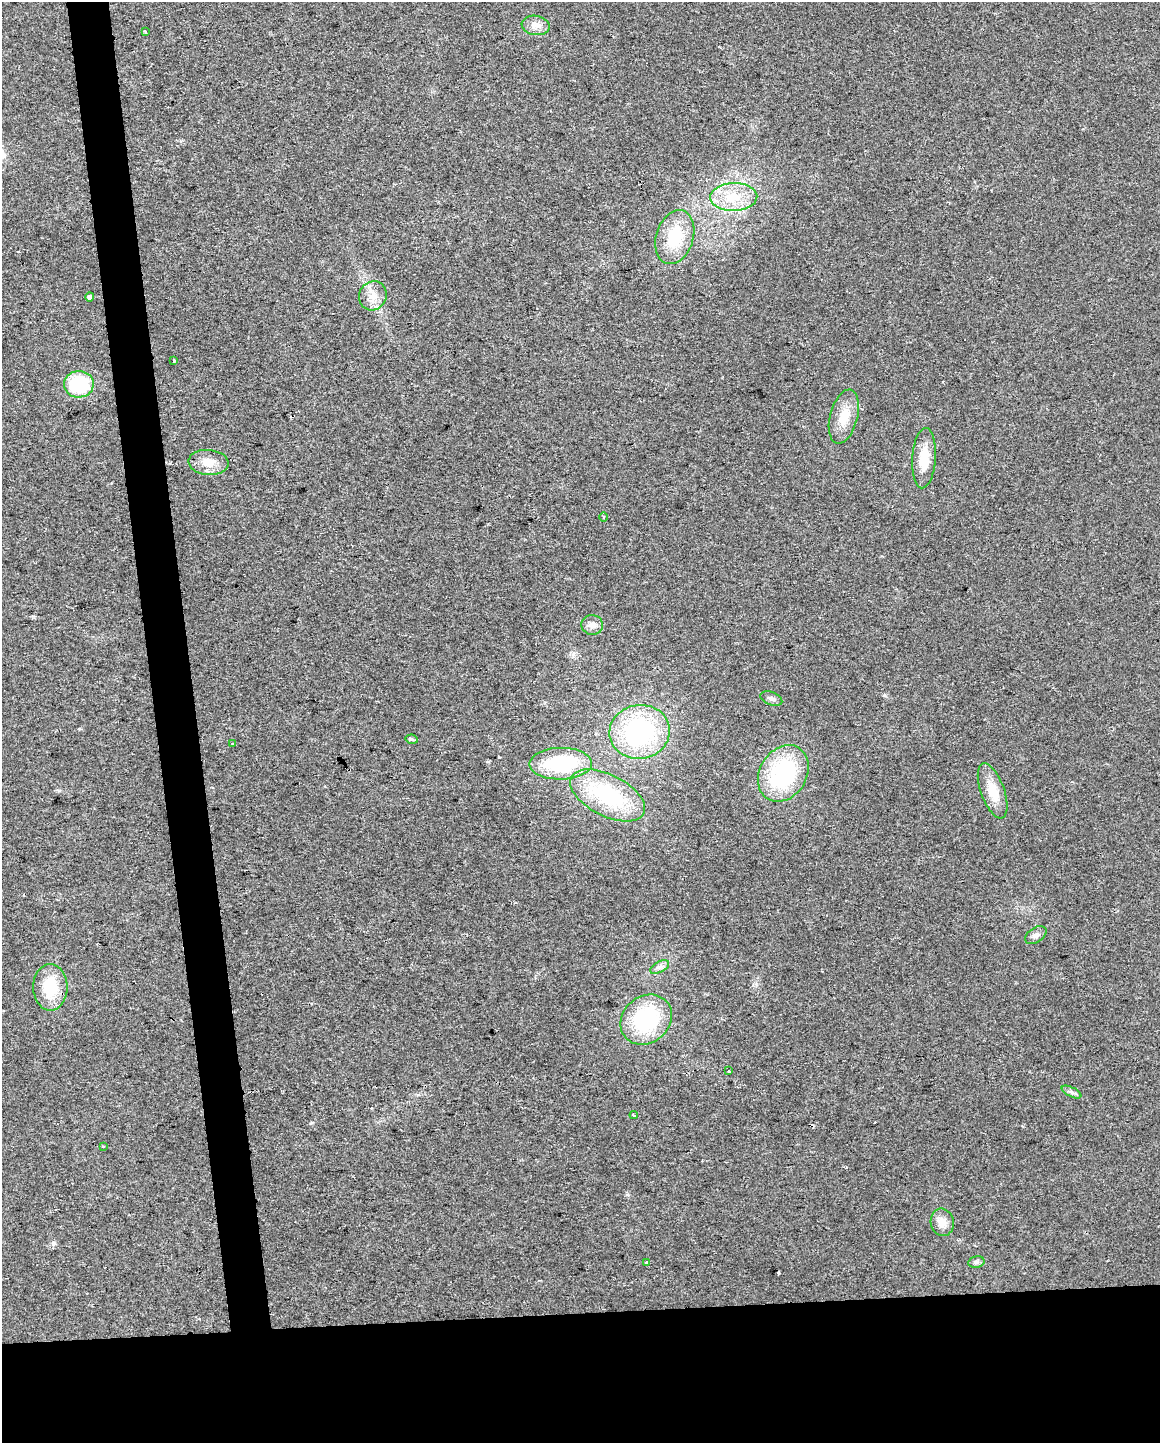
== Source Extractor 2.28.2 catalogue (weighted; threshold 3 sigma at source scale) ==
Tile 11 of 4 x 3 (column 3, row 3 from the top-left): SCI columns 2317-3474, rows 55-1495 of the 4632 x 4387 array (HDU 1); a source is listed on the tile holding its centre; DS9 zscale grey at full resolution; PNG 1162 x 1445 px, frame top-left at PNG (2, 2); each listed source drawn as its Kron ellipse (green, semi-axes under 4 px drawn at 4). Shown black and unused: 12% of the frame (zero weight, under 2 of 3 exposures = <1% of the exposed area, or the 3 px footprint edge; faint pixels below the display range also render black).
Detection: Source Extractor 2.28.2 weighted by HDU 2 'WHT'; one run over the whole footprint, this tile lists its part. Background 0.0281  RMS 0.0062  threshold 0.0281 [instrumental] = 3 sigma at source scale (4.5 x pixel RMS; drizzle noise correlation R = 1.50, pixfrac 1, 0.0396/0.0396 arcsec/px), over >= 5 px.
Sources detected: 36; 4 cosmic-ray / hot-pixel residue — neither listed nor drawn; the other 32 listed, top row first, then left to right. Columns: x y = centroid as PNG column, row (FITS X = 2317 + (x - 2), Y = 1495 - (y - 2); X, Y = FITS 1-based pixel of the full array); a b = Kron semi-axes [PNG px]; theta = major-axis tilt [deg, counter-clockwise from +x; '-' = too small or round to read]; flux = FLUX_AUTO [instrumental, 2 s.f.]
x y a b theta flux
536 25 14 9 -10 4.9
145 31 3 3 - 0.82
734 197 23 14 1 16
675 237 27 18 72 23
373 296 15 13 64 7.6
89 297 4 4 - 19
174 360 3 3 - 1.9
79 384 15 13 3 37
844 417 28 13 75 13
924 458 30 11 86 14
209 462 20 12 -5 9
603 517 4 3 - 0.68
592 625 11 10 - 4.1
771 699 11 6 -22 2.1
640 732 30 27 8 88
412 739 6 4 -12 1.4
233 744 3 2 - 0.68
561 764 31 16 1 47
783 773 30 23 58 63
993 791 29 11 -70 13
607 795 41 20 -27 54
1036 935 12 7 34 2.7
660 967 10 5 28 2.3
50 987 23 17 -90 24
646 1020 27 23 41 52
729 1071 2 2 - 0.6
1072 1092 11 4 -27 1.9
634 1115 4 3 - 1.6
103 1146 3 3 - 0.65
942 1222 14 11 -77 6
647 1262 4 4 - 1.3
976 1262 8 5 10 1.6
Unlisted compact peaks at least as high as the median listed source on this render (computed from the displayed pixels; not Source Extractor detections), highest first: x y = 53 1244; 884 695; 311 1123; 33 616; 79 729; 627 1195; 573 654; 418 1095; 756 984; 181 141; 58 790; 1023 1126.